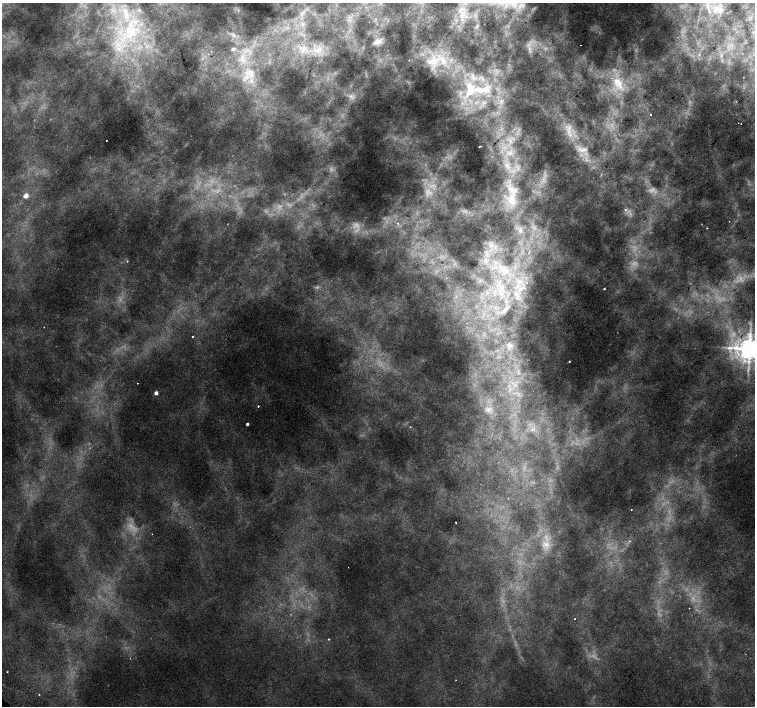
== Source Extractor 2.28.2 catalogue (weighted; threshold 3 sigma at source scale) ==
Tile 10 of 4 x 4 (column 2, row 3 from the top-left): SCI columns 1550-3054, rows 1606-3013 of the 6117 x 6089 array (HDU 1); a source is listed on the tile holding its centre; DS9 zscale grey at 2 x 2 block average (1 PNG px = mean of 2 x 2 image px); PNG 757 x 708 px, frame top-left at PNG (2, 3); no overlay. Shown black and unused: <1% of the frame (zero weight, under 2 of 3 exposures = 3% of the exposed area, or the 3 px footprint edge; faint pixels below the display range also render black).
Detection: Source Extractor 2.28.2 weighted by HDU 2 'WHT'; one run over the whole footprint, this tile lists its part. Background 0.00965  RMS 0.0042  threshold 0.0189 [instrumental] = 3 sigma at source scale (4.5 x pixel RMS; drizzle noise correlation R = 1.50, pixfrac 1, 0.0396/0.0396 arcsec/px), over >= 5 px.
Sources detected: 105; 24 too faint to see at this stretch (2 x 2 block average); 4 cosmic-ray / hot-pixel residue — not listed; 16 inside a brighter listed object's ellipse — not listed separately; the other 61 listed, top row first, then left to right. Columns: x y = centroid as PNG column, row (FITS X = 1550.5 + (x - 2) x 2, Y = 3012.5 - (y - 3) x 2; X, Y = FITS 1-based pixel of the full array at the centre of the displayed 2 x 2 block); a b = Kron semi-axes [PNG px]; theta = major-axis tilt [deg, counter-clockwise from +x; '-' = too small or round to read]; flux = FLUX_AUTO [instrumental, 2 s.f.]
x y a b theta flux
506 5 12 6 68 11
520 6 12 6 69 10
716 9 10 8 83 10
461 10 16 11 33 22
730 11 2 2 - 0.5
477 26 7 3 40 1.8
130 32 30 21 26 75
233 35 11 5 -41 6.7
378 42 11 6 22 6.3
580 45 2 2 - 0.85
305 48 7 5 73 5.5
233 49 3 3 - 7.1
318 50 11 8 11 11
699 54 4 3 - 1.6
242 58 14 9 -68 17
434 61 29 19 25 32
251 74 18 10 -74 21
617 81 14 12 70 22
482 90 40 15 5 60
736 101 2 2 - 0.39
650 115 2 2 - 1.9
569 130 19 8 89 14
510 140 16 11 84 22
480 146 3 2 - 0.81
583 150 15 6 8 8
507 165 25 10 -75 35
427 191 16 8 82 15
26 196 3 3 - 20
512 200 23 15 -68 35
625 210 3 3 - 1.6
465 211 4 3 - 1.7
398 223 4 3 - 2
707 228 2 2 - 0.54
520 230 9 7 83 7
491 245 7 7 - 6
487 254 9 2 80 3.5
127 261 2 2 - 0.92
505 272 8 3 74 3.1
527 282 3 3 - 1.5
518 286 9 5 -3 6.8
501 289 9 5 -33 5.8
604 289 2 2 - 0.87
518 296 6 5 - 4.1
503 312 7 3 23 2.4
192 336 2 2 - 2
510 345 8 4 4 3.5
749 349 6 5 - 1600
569 361 2 2 - 0.85
156 393 2 2 - 8.3
258 406 2 2 - 2.6
488 409 8 7 - 5.4
247 424 2 2 - 3
631 510 2 2 - 0.52
456 522 2 2 - 0.82
546 544 10 6 -14 6.7
689 608 2 2 - 1
574 619 2 2 - 0.58
328 639 3 2 - 0.7
7 672 2 2 - 0.58
456 680 2 2 - 0.37
39 694 2 2 - 0.85
Isophote crosses this tile's border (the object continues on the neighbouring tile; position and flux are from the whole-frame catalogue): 3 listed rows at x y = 506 5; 461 10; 749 349
Diffuse or blended objects may show on this block-average render without a row.